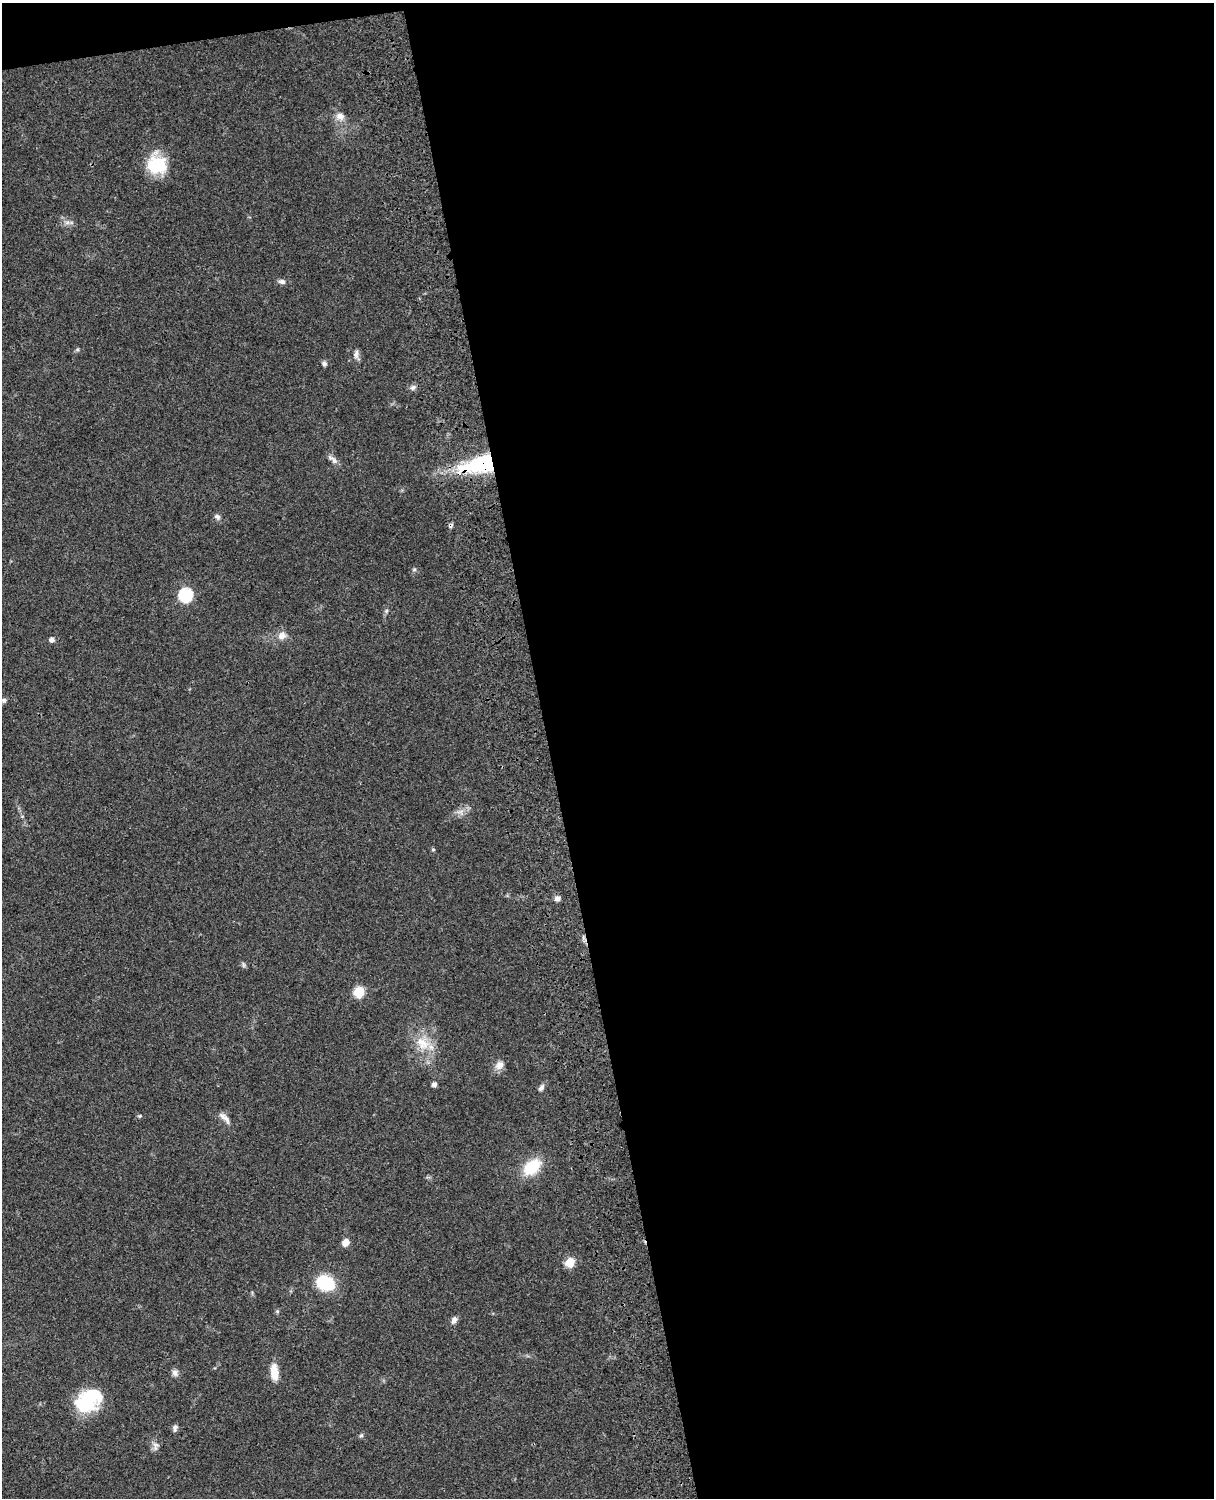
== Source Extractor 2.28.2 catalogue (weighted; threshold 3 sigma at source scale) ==
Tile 4 of 4 x 3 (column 4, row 1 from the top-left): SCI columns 3759-4970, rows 3268-4763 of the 5089 x 4928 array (HDU 1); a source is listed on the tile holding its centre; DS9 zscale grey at full resolution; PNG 1216 x 1500 px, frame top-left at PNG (2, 3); no overlay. Shown black and unused: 56% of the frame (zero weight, under 3 of 4 exposures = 6% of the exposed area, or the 3 px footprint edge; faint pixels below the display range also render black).
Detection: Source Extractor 2.28.2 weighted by HDU 2 'WHT'; one run over the whole footprint, this tile lists its part. Background 0.0756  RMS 0.0057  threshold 0.0259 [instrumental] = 3 sigma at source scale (4.5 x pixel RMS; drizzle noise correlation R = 1.50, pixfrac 1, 0.05/0.05 arcsec/px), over >= 5 px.
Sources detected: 42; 1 inside a brighter object's white glare — not listed; the other 41 listed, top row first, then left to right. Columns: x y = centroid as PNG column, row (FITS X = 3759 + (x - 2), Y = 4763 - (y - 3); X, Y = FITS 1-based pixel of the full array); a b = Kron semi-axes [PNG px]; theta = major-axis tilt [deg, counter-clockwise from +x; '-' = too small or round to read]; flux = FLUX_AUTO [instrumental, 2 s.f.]
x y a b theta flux
340 116 11 9 -4 4.1
157 165 21 20 - 25
67 222 7 5 1 1.6
282 282 9 6 -12 2
77 350 6 4 18 0.84
356 354 13 6 82 2.4
324 364 7 6 - 1.4
413 387 8 7 - 1.8
332 459 17 6 -40 2.7
480 465 45 18 12 53
217 517 8 6 -34 1.8
450 525 6 5 - 1.4
414 569 6 4 0 0.83
185 595 8 7 - 56
386 611 6 5 - 0.96
282 636 12 10 41 4.1
52 640 6 5 - 2.4
4 700 7 6 - 1.1
460 812 11 6 10 2.9
433 849 5 4 - 0.77
557 898 7 6 - 2.4
243 965 8 4 -82 1
359 992 6 6 - 28
423 1043 22 17 -36 13
499 1065 13 9 45 3.9
434 1084 5 5 - 2.2
541 1088 10 6 54 1.8
140 1116 5 4 - 0.74
225 1118 20 7 -45 3.5
532 1167 18 12 40 22
346 1242 7 6 - 4.9
570 1262 6 5 - 22
325 1283 16 12 -22 28
277 1311 5 4 - 0.76
454 1320 9 6 56 2.4
175 1373 9 8 - 2.3
274 1373 21 10 -84 7.6
91 1397 30 21 65 33
175 1428 9 5 79 1.7
361 1435 6 5 - 1
155 1446 13 8 88 2.7
Overlapping masked pixels (flux is a lower limit): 2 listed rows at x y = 480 465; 450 525